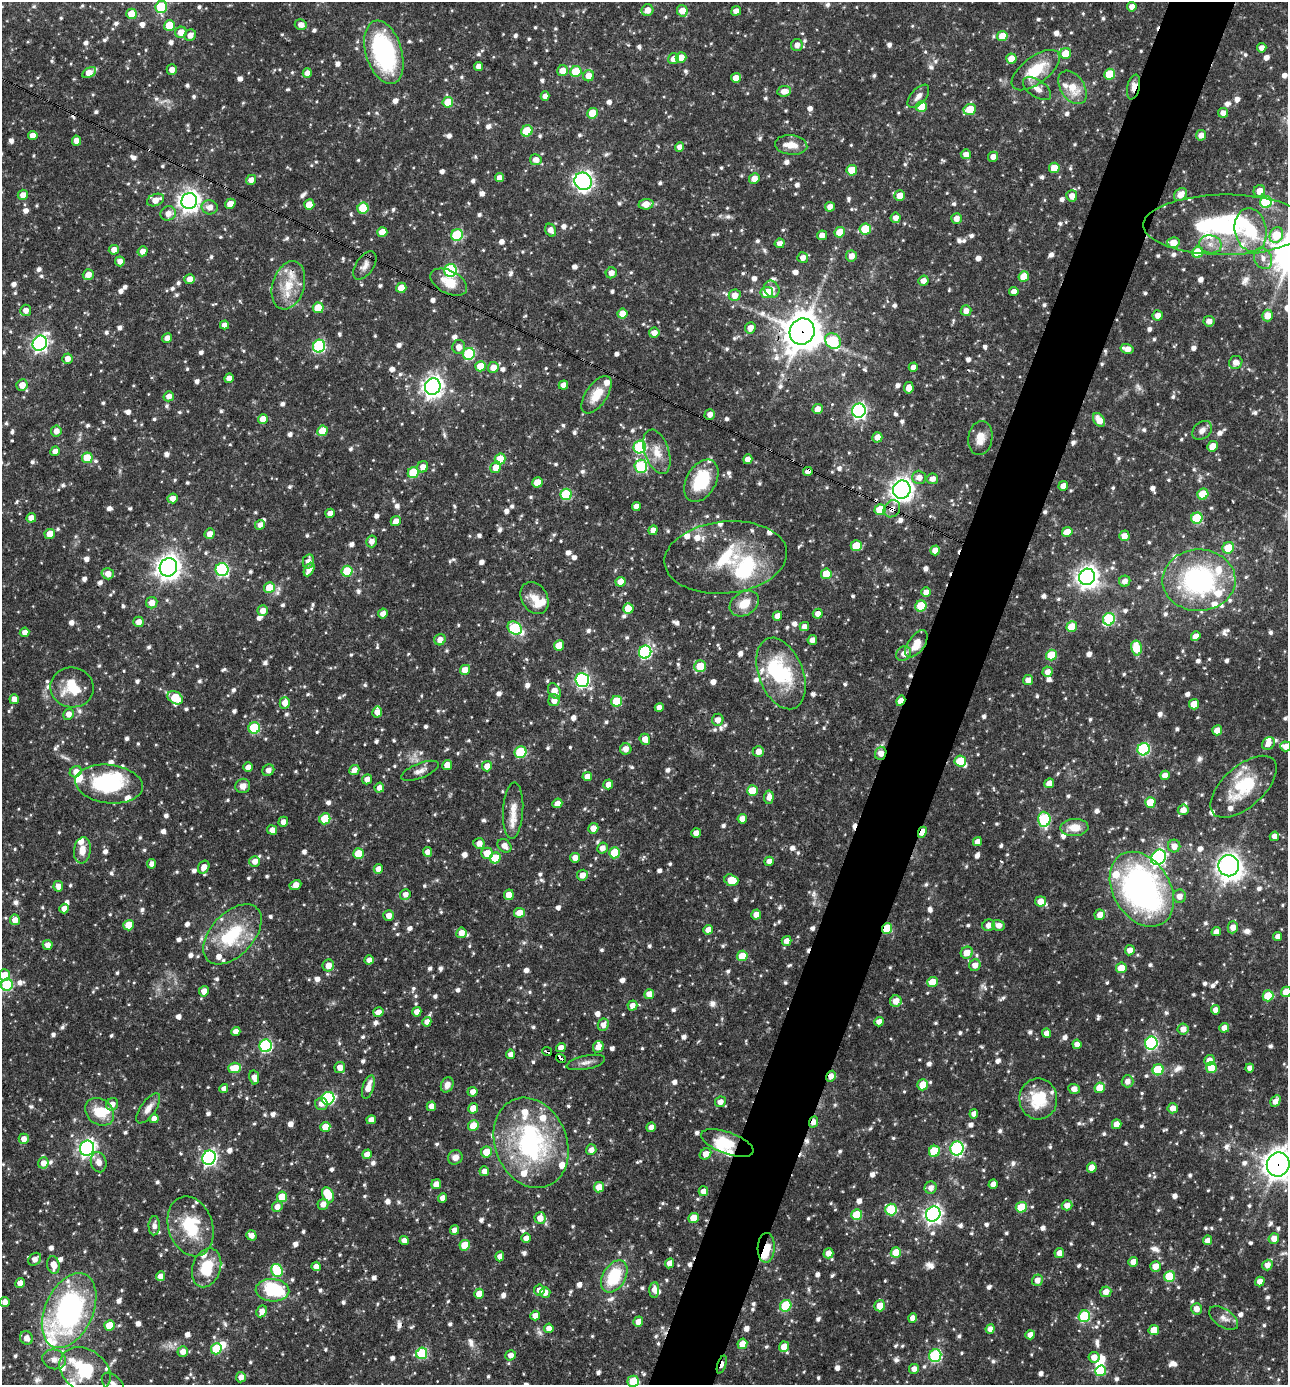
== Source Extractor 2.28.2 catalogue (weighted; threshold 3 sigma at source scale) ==
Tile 10 of 4 x 4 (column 2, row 3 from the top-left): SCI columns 1556-2841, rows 1385-2767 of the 5550 x 5536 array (HDU 1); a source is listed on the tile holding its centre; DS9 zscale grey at full resolution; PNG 1290 x 1387 px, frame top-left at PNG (2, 2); each listed source drawn as its Kron ellipse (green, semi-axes under 4 px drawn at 4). Shown black and unused: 5% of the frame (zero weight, under 3 of 4 exposures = <1% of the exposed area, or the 3 px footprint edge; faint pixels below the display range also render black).
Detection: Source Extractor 2.28.2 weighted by HDU 2 'WHT'; one run over the whole footprint, this tile lists its part. Background 0.0652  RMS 0.0036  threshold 0.0161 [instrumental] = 3 sigma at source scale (4.5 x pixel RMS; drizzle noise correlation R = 1.50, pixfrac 1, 0.05/0.05 arcsec/px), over >= 5 px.
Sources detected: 1445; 2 too faint to see at this stretch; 12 inside a brighter object's white glare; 5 cosmic-ray / hot-pixel residue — neither listed nor drawn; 57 inside a brighter listed object's ellipse — not listed separately; of the other 1369, all 500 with FLUX_AUTO >= 2.22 (the completeness limit of this list) listed and drawn (869 fainter detections not listed), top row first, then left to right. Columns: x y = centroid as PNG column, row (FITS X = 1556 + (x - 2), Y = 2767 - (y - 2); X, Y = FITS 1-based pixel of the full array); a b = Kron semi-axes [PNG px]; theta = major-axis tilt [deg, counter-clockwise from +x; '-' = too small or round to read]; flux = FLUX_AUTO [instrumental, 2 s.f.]
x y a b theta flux
161 7 6 5 - 23
1132 7 5 4 - 2.7
647 10 6 5 - 3.8
682 11 6 5 - 4.9
736 11 5 4 - 2.6
132 14 5 5 - 8.9
169 25 5 5 - 9.6
301 25 6 5 - 2.3
181 32 6 5 - 4.7
190 35 6 5 - 2.5
1002 36 5 5 - 7.3
797 45 6 6 - 2.6
1262 48 5 4 - 2.4
384 52 32 18 -73 54
1066 54 5 5 - 7.7
681 57 5 5 - 4.6
673 59 5 5 - 2.7
1011 59 5 5 - 6
479 66 4 4 - 2.3
172 70 5 5 - 2.6
1036 70 28 13 37 14
562 71 5 5 - 4.3
576 72 5 5 - 14
89 73 7 4 30 5.2
307 73 5 4 - 3.2
1110 74 5 5 - 14
589 76 6 5 - 4.1
736 78 5 5 - 3.6
1072 87 18 11 -57 7.5
1133 87 12 6 78 3.2
1037 89 16 8 -34 3.1
784 91 7 5 7 3.1
545 96 5 4 - 2.3
918 96 14 7 48 2.7
448 102 5 5 - 9.4
921 106 5 5 - 10
970 109 6 5 - 9.7
593 113 5 5 - 8.2
1223 113 5 5 - 2.3
527 131 6 5 - 15
33 135 5 4 - 3.7
1201 135 5 5 - 2.5
76 141 5 4 - 2.9
791 145 16 9 -6 4.8
680 147 5 4 - 2.5
966 154 5 5 - 2.5
993 157 5 5 - 2.5
536 160 6 5 - 2.8
1054 168 5 5 - 7.2
852 170 5 5 - 7.2
499 178 4 4 - 2.4
754 178 5 5 - 3.2
251 180 5 5 - 2.5
583 181 9 8 - 160
1259 191 6 5 - 3.7
23 195 5 5 - 2.9
1181 195 7 5 49 3.5
900 196 5 5 - 4.7
1072 196 6 5 - 2.9
156 200 9 6 22 3.6
189 201 8 7 - 260
1266 202 6 5 - 27
230 204 5 4 - 3.9
646 204 7 5 6 4.2
309 205 5 5 - 6.5
210 207 8 7 - 2.6
830 207 5 4 - 2.4
363 208 5 5 - 17
168 213 8 7 - 3.1
896 218 5 5 - 2.5
956 218 5 5 - 2.7
1226 225 83 30 0 73
865 229 6 5 - 14
551 230 7 5 -60 2.7
1251 230 22 16 -78 12
382 232 5 5 - 5.8
840 232 5 5 - 8.2
457 235 6 5 - 28
822 235 5 5 - 2.7
1276 235 8 6 67 10
780 243 5 4 - 2.4
1173 243 6 5 - 4.7
1210 244 11 9 -10 2.9
114 250 5 4 - 2.8
143 251 5 5 - 2.5
1198 252 6 5 - 12
851 256 5 5 - 3.2
803 258 5 5 - 2.5
1263 258 11 8 -62 2.8
120 261 5 5 - 2.3
365 265 16 8 56 2.6
450 270 6 6 - 39
611 273 5 5 - 2.7
88 274 5 5 - 3.2
1024 276 5 5 - 6.2
190 279 5 5 - 3
923 281 5 5 - 2.7
449 282 20 11 -27 8.3
288 285 25 16 73 9.4
401 288 5 5 - 7
772 289 9 7 -58 2.6
1014 291 4 4 - 2.5
767 292 6 5 - 9.9
735 295 6 5 - 3.8
318 308 5 5 - 8.2
26 310 5 5 - 2.4
966 311 5 5 - 2.5
622 313 5 5 - 5.4
1158 315 5 5 - 2.5
1267 316 6 5 - 4.1
1209 321 5 5 - 2.3
224 325 4 4 - 2.5
750 328 6 5 - 3.1
802 331 13 12 - 850
654 333 5 5 - 2.5
167 338 5 4 - 2.5
833 341 8 7 - 26
40 343 8 7 - 130
319 346 6 6 - 44
459 347 7 6 - 3
1127 349 6 5 - 3.3
469 354 6 6 - 30
67 359 5 5 - 2.5
1236 362 7 6 - 3
480 366 5 5 - 7
493 367 5 5 - 4
913 367 5 4 - 2.3
229 378 5 4 - 2.6
22 385 6 5 - 4.1
563 385 5 4 - 2.8
433 387 8 7 - 240
909 388 6 4 81 3.7
597 395 21 10 55 7.5
169 396 5 5 - 2.7
818 409 5 5 - 2.6
859 411 7 6 - 99
710 414 5 5 - 2.4
263 419 5 5 - 4.6
1099 420 8 5 -56 4.4
1202 430 11 8 41 2.3
56 431 5 5 - 2.8
322 431 5 5 - 7.1
877 437 5 5 - 3.1
980 438 17 12 82 4.6
1212 446 5 5 - 4.3
640 447 6 6 - 33
55 451 5 4 - 2.2
657 452 23 12 -71 6.1
87 458 5 5 - 11
500 459 6 5 - 12
748 459 5 4 - 2.9
641 466 7 6 - 32
423 467 6 5 - 2.9
496 467 6 5 - 4.7
808 471 5 4 - 2.6
413 473 5 5 - 17
919 477 7 6 - 3
932 479 6 5 - 2.5
701 481 23 15 61 20
537 482 5 5 - 6.1
1063 486 5 4 - 2.7
902 490 9 8 - 270
566 494 6 5 - 24
1203 494 6 5 - 11
173 498 5 5 - 3.2
636 506 4 4 - 2.3
892 509 9 7 51 2.7
880 510 5 5 - 9.6
330 513 5 4 - 2.7
31 518 5 4 - 3.5
1197 518 6 5 - 18
396 521 5 5 - 2.6
260 525 5 4 - 2.3
653 530 5 4 - 2.7
1067 532 5 5 - 4.7
50 534 5 5 - 6
210 534 5 5 - 2.9
1124 536 5 5 - 2.8
371 541 6 5 - 2.4
856 546 5 5 - 8.9
1228 548 6 5 - 9
935 550 5 5 - 3.7
726 557 61 36 6 32
308 561 7 5 76 2.7
168 567 9 8 - 320
222 570 6 6 - 51
309 570 7 4 63 4
347 571 5 5 - 12
108 574 6 5 - 3
826 574 5 5 - 9.7
1087 577 8 8 - 270
1199 580 36 31 1 63
1125 581 6 5 - 2.3
620 582 5 5 - 4.4
269 588 5 5 - 7.9
926 592 5 4 - 3
535 598 17 13 -60 5.1
152 603 6 5 - 3.2
744 604 15 11 33 6.9
921 606 6 5 - 14
628 608 5 5 - 7.4
263 611 5 5 - 3.4
383 613 5 4 - 3
818 614 5 5 - 2.5
777 616 5 4 - 2.9
1109 619 6 6 - 33
138 622 5 5 - 3.3
804 626 5 4 - 2.3
1072 627 5 5 - 9.3
515 628 7 6 - 29
25 632 5 4 - 2.4
1196 636 5 4 - 2.6
440 640 6 5 - 2.7
812 640 5 4 - 2.7
916 644 16 8 55 6.7
559 645 5 5 - 7.5
1136 648 7 5 -79 10
645 652 7 6 - 53
904 654 8 6 39 2.8
1051 655 5 5 - 12
700 666 6 5 - 11
465 670 5 5 - 4.1
1048 672 5 5 - 2.7
781 673 37 22 -69 30
582 680 7 7 - 77
1028 680 5 5 - 2.8
72 687 22 20 -11 13
554 691 8 6 -60 3.9
175 698 8 6 -31 9.6
14 699 5 4 - 3.8
554 700 6 5 - 3.1
617 701 5 5 - 13
901 701 5 4 - 4.9
285 703 6 5 - 3.6
1194 704 5 5 - 6.6
659 707 4 4 - 2.4
377 712 5 5 - 3.1
68 714 6 5 - 2.7
718 720 6 5 - 2.9
254 728 6 5 - 24
1217 730 5 5 - 4.3
645 739 6 5 - 3.5
1268 743 7 5 45 2.3
1286 746 5 5 - 3.1
626 749 6 5 - 2.8
1144 749 6 6 - 44
758 751 6 5 - 2.9
520 752 6 5 - 24
881 753 6 5 - 3.2
960 761 5 5 - 12
447 765 5 4 - 4.5
487 766 5 5 - 3.5
248 767 5 4 - 2.6
268 770 6 5 - 2.4
354 770 5 4 - 2.7
420 771 20 7 22 2.5
76 772 6 5 - 2.7
1165 775 5 4 - 3
587 777 5 4 - 3.5
367 779 5 5 - 2.4
1049 783 5 4 - 2.8
109 784 34 19 -7 35
608 784 5 5 - 2.9
243 786 7 7 - 2.3
1244 787 40 20 42 20
379 788 5 5 - 2.4
752 791 5 5 - 12
769 797 6 5 - 2.6
1150 802 5 5 - 8.5
557 803 5 4 - 2.8
1183 810 5 5 - 2.8
513 811 28 10 86 5.1
325 819 6 5 - 14
742 819 5 4 - 3.9
1044 819 7 6 - 29
283 822 5 4 - 2.4
1074 827 14 8 3 5.5
593 828 5 5 - 3.6
272 830 5 4 - 2.7
922 832 6 4 64 4.8
696 833 5 4 - 3
1274 836 5 4 - 2.4
977 842 4 4 - 2.6
479 843 5 5 - 3.1
504 846 8 5 -42 3.1
1174 846 6 6 - 3
602 848 5 5 - 2.4
82 850 13 8 83 4.2
427 852 5 4 - 2.5
487 853 6 5 - 5.6
614 853 5 5 - 13
358 854 5 5 - 9.6
1158 857 8 6 50 94
495 858 5 5 - 8.7
575 858 5 5 - 2.7
255 861 5 5 - 2.7
769 861 5 4 - 2.6
152 864 5 4 - 2.4
1229 866 10 10 - 310
204 867 7 5 59 3.2
378 869 5 4 - 2.9
582 875 5 5 - 3.2
731 880 7 5 -19 5.9
295 885 6 4 28 3.1
58 886 5 5 - 2.8
1142 889 40 28 -59 120
405 894 5 5 - 2.2
509 895 5 5 - 4.9
1179 896 6 6 - 2.9
1041 901 5 5 - 3.7
64 909 5 4 - 3
519 913 5 5 - 4.7
389 915 5 5 - 2.9
756 915 5 4 - 3.4
1100 915 5 5 - 3.3
15 920 5 5 - 3.6
129 925 5 5 - 8.2
989 925 6 5 - 2.7
998 925 6 5 - 2.7
1233 927 6 5 - 3
887 929 5 5 - 14
708 930 5 4 - 3.2
1216 932 5 4 - 2.9
461 933 5 5 - 3.2
232 934 36 21 47 21
1278 936 4 4 - 2.4
787 941 5 5 - 2.6
48 945 5 5 - 3
1130 950 5 5 - 2.8
967 953 6 5 - 3.9
742 956 5 5 - 8.9
369 960 5 4 - 2.6
328 965 6 5 - 3.3
975 965 6 5 - 2.8
1121 968 5 5 - 6.8
4 975 6 5 - 5.3
932 982 5 5 - 6.7
7 985 6 5 - 31
204 991 5 5 - 3.3
1286 992 5 5 - 6.3
649 994 5 5 - 4.1
1268 996 5 5 - 10
896 1001 6 5 - 4
632 1005 5 4 - 2.5
1215 1010 4 4 - 2.5
378 1012 5 5 - 3.2
417 1012 5 4 - 2.8
427 1022 5 4 - 2.3
879 1022 5 4 - 2.5
603 1025 6 5 - 2.7
1224 1028 5 5 - 3.2
1183 1029 5 5 - 3.1
236 1031 5 4 - 2.9
1047 1033 5 4 - 2.6
1151 1043 6 6 - 60
1077 1044 4 4 - 2.4
266 1046 6 6 - 49
598 1047 6 5 - 3.3
561 1048 5 4 - 2.5
547 1052 5 3 - 4.8
510 1054 5 4 - 2.3
561 1058 5 3 - 8.3
1209 1060 5 5 - 3.2
586 1062 19 7 12 2.4
340 1067 5 5 - 3
235 1068 6 5 - 7.6
1211 1068 5 5 - 7.1
1250 1068 4 4 - 2.4
1158 1070 5 5 - 18
831 1076 5 4 - 2.6
254 1077 7 5 -80 2.6
1127 1081 6 6 - 2.5
447 1085 8 6 67 2.6
923 1085 5 5 - 5.6
368 1087 12 5 72 4.1
1100 1088 5 5 - 6.4
224 1089 4 4 - 2.5
1074 1089 6 5 - 2.5
473 1092 5 5 - 2.6
328 1098 6 6 - 48
1038 1099 20 19 - 16
1275 1101 6 4 59 2.7
720 1102 5 5 - 2.3
112 1104 6 5 - 2.6
321 1104 6 6 - 2.3
431 1106 5 4 - 3.1
148 1108 17 7 55 3.2
473 1108 5 5 - 6.3
1173 1108 5 5 - 3.1
100 1112 16 12 -39 9.5
974 1114 5 4 - 2.4
154 1119 4 4 - 3.2
371 1120 5 4 - 2.2
813 1122 6 4 66 2.4
1117 1124 5 4 - 3.3
473 1126 5 5 - 6.4
325 1127 5 5 - 5.3
651 1127 5 4 - 2.5
24 1139 5 5 - 2.7
531 1143 46 36 -69 65
727 1143 27 11 -20 10
87 1148 7 7 - 140
957 1148 7 6 - 54
591 1150 5 5 - 2.2
934 1151 6 5 - 14
486 1152 5 5 - 7
367 1154 5 4 - 3.1
706 1154 6 5 - 3.6
455 1157 7 7 - 2.5
209 1158 7 6 - 98
99 1162 10 7 -75 2.9
43 1163 5 5 - 3.1
1278 1164 12 11 - 410
1092 1168 5 4 - 3.8
484 1171 5 5 - 2.3
436 1184 5 5 - 3
993 1184 5 4 - 2.5
599 1187 5 5 - 5.4
931 1188 6 6 - 2.3
703 1191 5 5 - 2.6
328 1195 8 5 -64 12
282 1197 5 5 - 8.4
442 1198 5 4 - 2.6
323 1204 6 5 - 2.7
1067 1205 5 5 - 2.5
277 1207 5 5 - 2.8
1021 1207 5 5 - 11
891 1210 6 6 - 20
933 1214 8 7 - 160
857 1215 5 5 - 13
540 1218 6 5 - 4.1
693 1218 5 5 - 7.4
154 1226 9 5 88 2.3
191 1226 31 22 -72 19
455 1230 5 4 - 2.4
251 1235 5 5 - 2.5
526 1238 5 4 - 2.5
1274 1238 5 5 - 3.3
404 1240 4 4 - 2.7
1207 1240 5 4 - 2.5
465 1245 5 5 - 9.2
766 1248 15 8 88 24
828 1253 5 5 - 3.2
896 1253 5 5 - 8.2
1059 1253 5 4 - 3.1
500 1256 5 4 - 2.5
35 1259 7 5 46 2.5
1133 1262 5 4 - 3.1
669 1263 5 4 - 2.7
53 1265 9 6 -80 4.4
1267 1265 5 5 - 2.5
316 1266 4 4 - 2.8
1155 1266 5 5 - 3.7
207 1268 20 14 73 13
277 1270 7 5 -65 18
160 1276 5 4 - 2.5
614 1276 17 11 59 19
1169 1276 5 5 - 19
1037 1280 6 5 - 2.9
1260 1282 5 4 - 2.8
20 1283 5 4 - 3.5
272 1290 17 11 -4 29
539 1290 5 5 - 2.6
654 1290 8 5 85 2.7
1106 1292 5 5 - 3.4
545 1293 5 5 - 2.4
479 1294 5 4 - 5.4
5 1302 5 5 - 2.5
786 1306 6 5 - 21
880 1306 6 5 - 5.7
1197 1309 6 5 - 2.8
69 1311 40 24 66 86
262 1311 6 5 - 2.8
535 1315 5 5 - 3.1
1084 1316 6 5 - 31
913 1318 5 4 - 3
1224 1318 16 9 -34 2.8
638 1322 5 4 - 3.6
109 1325 5 5 - 8.1
549 1328 5 4 - 3
990 1329 5 4 - 2.5
1154 1330 5 5 - 6.8
1030 1335 4 4 - 2.6
26 1338 7 6 - 2.8
742 1344 5 5 - 4.9
784 1347 5 5 - 5.2
216 1349 5 5 - 12
183 1351 5 5 - 3
422 1353 6 5 - 25
511 1355 5 5 - 2.9
935 1356 6 6 - 45
1094 1357 6 5 - 3.2
54 1359 12 9 -17 3.1
722 1365 9 4 71 4.2
914 1369 5 5 - 2.4
85 1370 27 21 -34 23
1101 1371 6 5 - 13
241 1377 5 5 - 2.8
633 1381 5 5 - 11
113 1384 13 8 -45 2.5
Overlapping masked pixels (flux is a lower limit): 19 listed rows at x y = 1133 87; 1226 225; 802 331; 597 395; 808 471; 892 509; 880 510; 901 701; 881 753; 922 832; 887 929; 547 1052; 561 1058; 831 1076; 813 1122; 727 1143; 1278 1164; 766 1248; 722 1365
Isophote crosses this tile's border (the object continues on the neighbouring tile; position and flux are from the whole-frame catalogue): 8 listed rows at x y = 682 11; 1286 746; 4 975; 7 985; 1286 992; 1278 1164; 633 1381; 113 1384